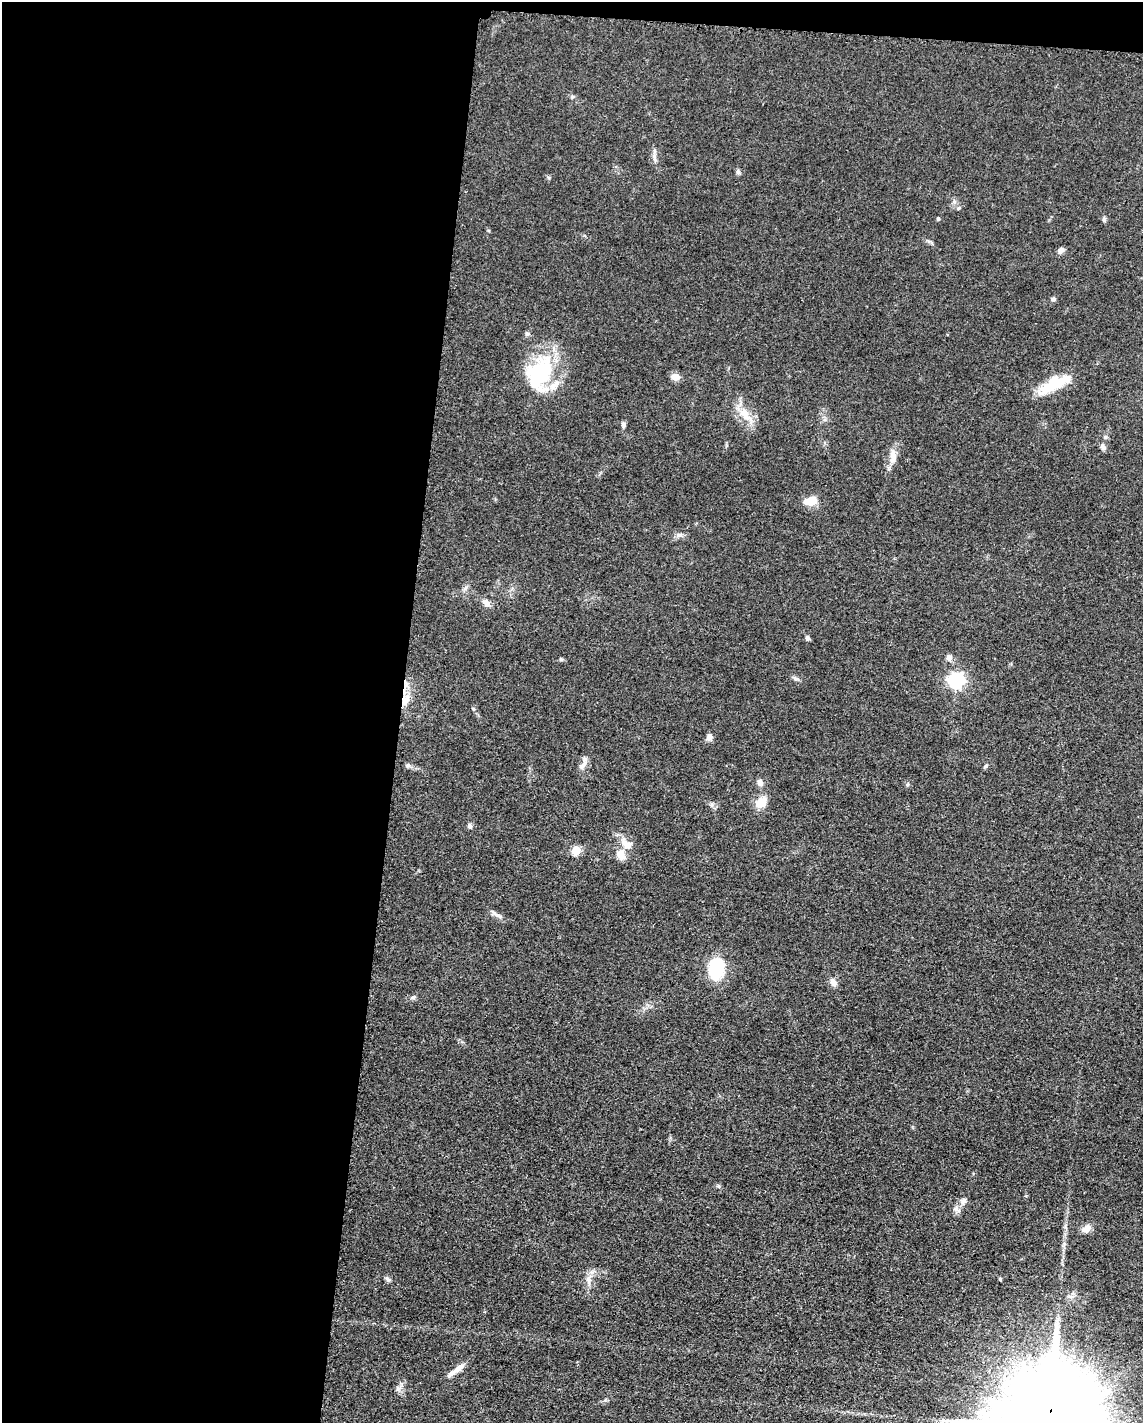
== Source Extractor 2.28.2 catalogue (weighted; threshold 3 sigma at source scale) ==
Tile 1 of 4 x 3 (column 1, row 1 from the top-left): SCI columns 15-1155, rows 3071-4491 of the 4592 x 4657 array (HDU 1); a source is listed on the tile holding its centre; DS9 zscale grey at full resolution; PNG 1145 x 1425 px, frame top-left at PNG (2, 2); no overlay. Shown black and unused: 36% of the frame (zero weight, under 3 of 5 exposures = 4% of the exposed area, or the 3 px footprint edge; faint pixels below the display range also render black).
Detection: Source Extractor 2.28.2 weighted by HDU 2 'WHT'; one run over the whole footprint, this tile lists its part. Background 0.0476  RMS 0.0056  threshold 0.0253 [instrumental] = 3 sigma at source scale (4.5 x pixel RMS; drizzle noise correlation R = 1.50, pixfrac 1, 0.05/0.05 arcsec/px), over >= 5 px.
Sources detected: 46; all 46 listed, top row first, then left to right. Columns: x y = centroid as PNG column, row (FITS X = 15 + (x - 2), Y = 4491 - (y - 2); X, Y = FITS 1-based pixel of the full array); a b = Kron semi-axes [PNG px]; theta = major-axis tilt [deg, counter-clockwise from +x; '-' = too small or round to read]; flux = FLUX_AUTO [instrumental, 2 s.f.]
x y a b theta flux
654 157 12 4 -83 2
738 172 7 6 - 1.2
958 208 6 4 87 0.72
938 219 5 4 - 0.84
1104 219 7 5 -71 1.1
1061 250 8 6 48 2.4
1053 299 6 5 - 1.2
527 334 7 6 - 1.2
539 373 47 32 68 47
675 377 10 7 -7 4.3
1053 385 35 14 28 21
745 414 24 11 -56 9.6
623 425 8 5 -83 1.3
1103 447 9 6 -55 1.7
893 456 19 8 90 5.2
811 501 17 10 12 7.2
680 535 10 5 25 1.8
486 603 12 7 -43 3.1
807 638 7 5 -86 1.2
949 657 9 7 -66 2.2
796 678 9 4 -9 1.3
956 681 7 7 - 110
406 683 7 4 -34 1.7
405 700 14 8 56 5.7
709 737 9 7 86 2.3
582 765 13 7 49 3
408 766 7 6 - 1.4
985 766 6 4 37 0.89
760 782 9 7 -78 2.5
761 802 15 11 42 8.1
470 826 7 6 - 1.4
627 844 19 11 -30 6.2
576 850 6 6 - 16
621 855 14 10 -57 5.5
498 915 14 5 -30 2.4
716 969 24 16 85 25
833 982 11 7 -70 2.9
413 997 7 5 22 1.2
963 1201 11 7 70 2.5
956 1209 12 6 -49 2.3
1086 1229 12 9 34 4.2
388 1279 10 4 -44 1.2
588 1280 13 7 -83 3.7
1071 1296 9 4 -9 1.6
459 1368 20 8 38 5
398 1388 8 8 - 2.1
Overlapping masked pixels (flux is a lower limit): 2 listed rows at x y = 406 683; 405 700
Unlisted compact peaks at least as high as the median listed source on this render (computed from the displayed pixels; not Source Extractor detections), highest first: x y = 549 178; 719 1186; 473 709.